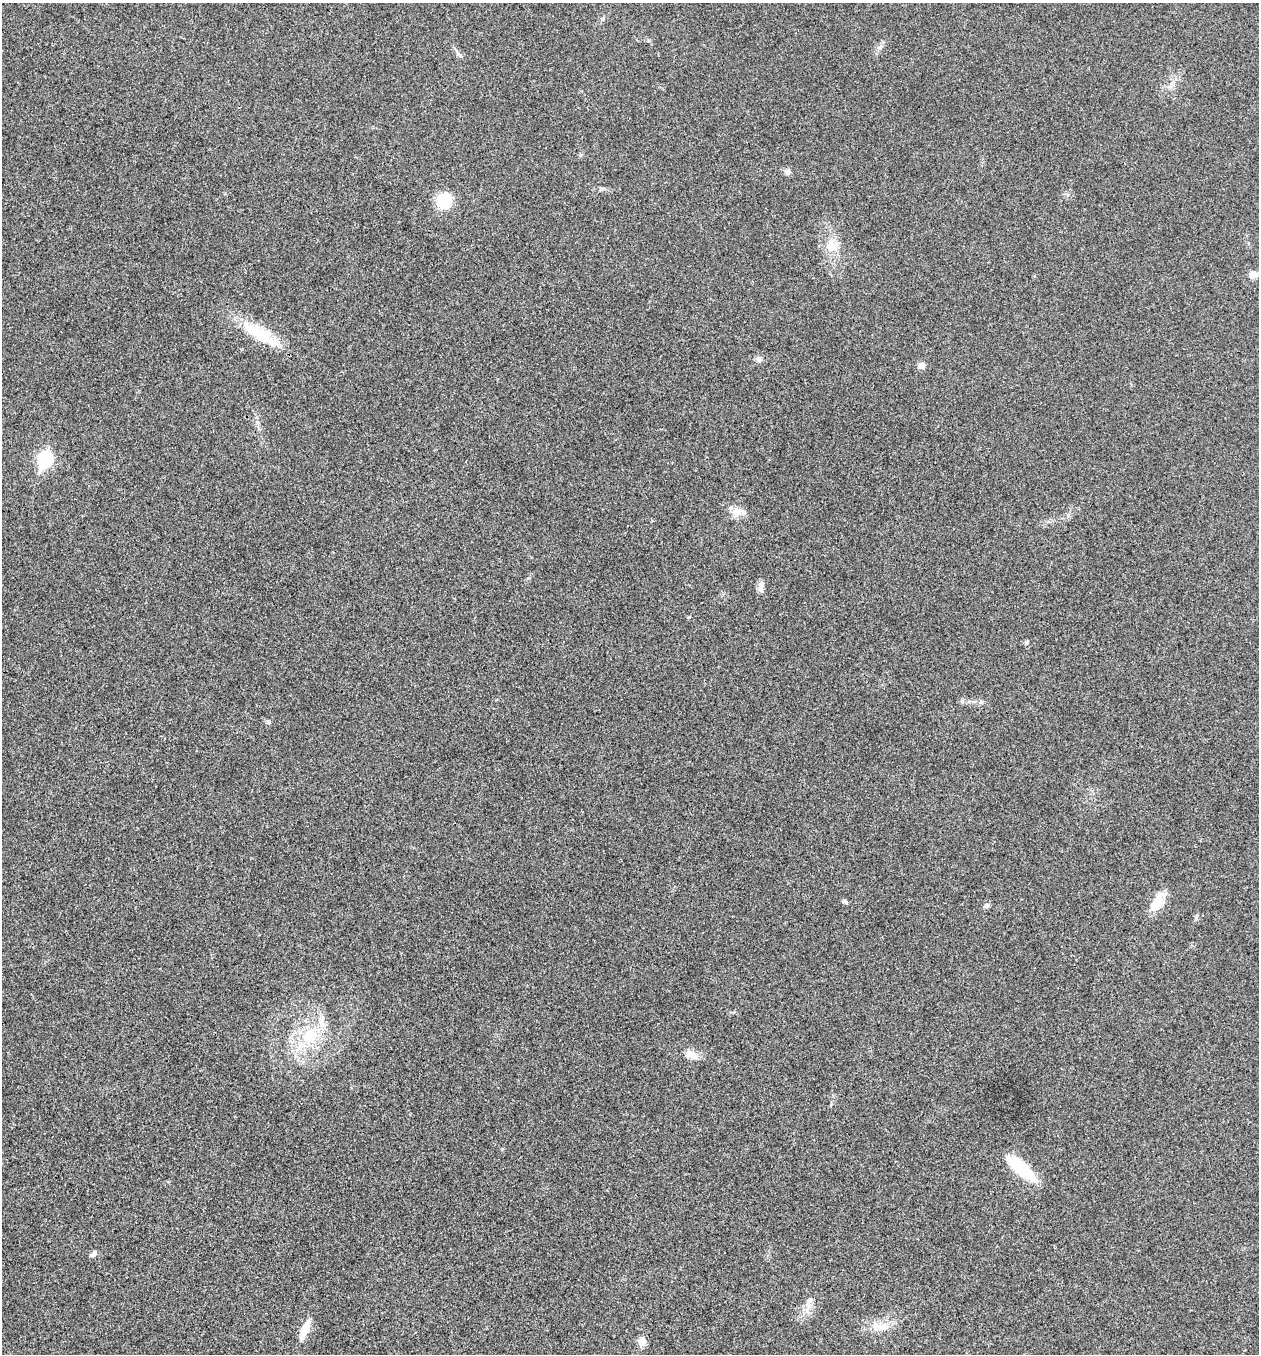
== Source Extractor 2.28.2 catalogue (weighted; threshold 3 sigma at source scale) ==
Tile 11 of 4 x 4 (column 3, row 3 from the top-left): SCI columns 2781-4037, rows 1356-2707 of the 5436 x 5425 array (HDU 1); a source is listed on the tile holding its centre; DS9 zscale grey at full resolution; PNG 1261 x 1356 px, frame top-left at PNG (2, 3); no overlay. Shown black and unused: <1% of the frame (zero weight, under 3 of 4 exposures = <1% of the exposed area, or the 3 px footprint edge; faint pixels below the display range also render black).
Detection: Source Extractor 2.28.2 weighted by HDU 2 'WHT'; one run over the whole footprint, this tile lists its part. Background 0.0202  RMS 0.0057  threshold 0.0258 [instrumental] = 3 sigma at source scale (4.5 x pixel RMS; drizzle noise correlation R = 1.50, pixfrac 1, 0.05/0.05 arcsec/px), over >= 5 px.
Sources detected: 27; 1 inside a brighter listed object's ellipse — not listed separately; the other 26 listed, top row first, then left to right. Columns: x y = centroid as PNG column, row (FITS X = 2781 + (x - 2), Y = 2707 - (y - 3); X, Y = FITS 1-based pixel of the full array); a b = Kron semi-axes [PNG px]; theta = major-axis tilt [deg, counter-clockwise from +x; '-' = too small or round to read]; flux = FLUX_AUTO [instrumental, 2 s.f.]
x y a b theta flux
879 47 7 4 19 1.1
459 54 10 4 -49 1.5
787 171 9 4 8 1.3
444 201 18 15 60 15
832 246 16 14 -40 8
1254 275 9 7 -13 4.4
260 334 48 16 -32 23
759 359 9 7 -46 1.8
922 366 7 7 - 3
45 459 8 7 - 83
737 512 15 13 4 5.6
761 587 15 7 89 2.9
689 617 5 4 - 0.53
1027 642 5 5 - 1.3
268 722 7 5 -69 0.96
844 901 7 5 -28 1.1
1157 903 25 14 60 9.8
986 905 6 6 - 1.4
310 1035 20 18 49 20
691 1054 17 10 -18 4.9
1022 1169 36 12 -41 25
93 1254 9 6 36 1.6
809 1306 10 6 61 3.3
881 1326 28 10 -3 8.3
305 1330 21 7 65 9.6
642 1341 5 5 - 12
Unlisted compact peaks at least as high as the median listed source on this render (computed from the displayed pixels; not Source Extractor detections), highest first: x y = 1196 918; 602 19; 258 422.